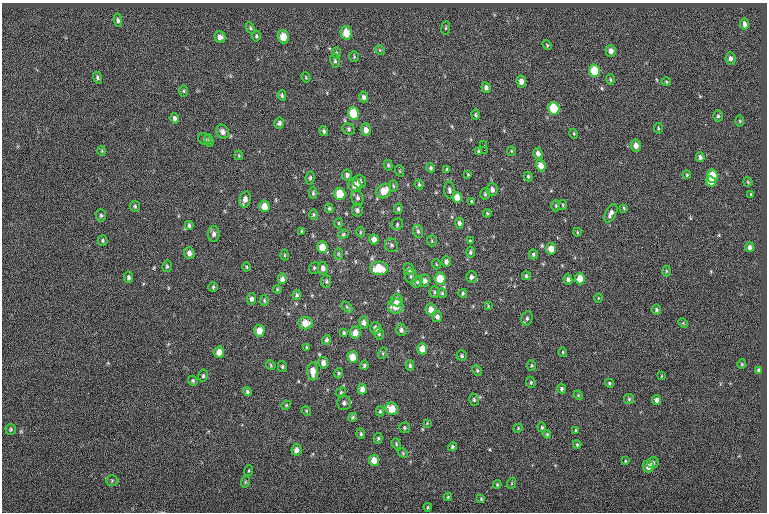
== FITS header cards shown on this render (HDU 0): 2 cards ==
NAXIS1  =                  765
NAXIS2  =                  510

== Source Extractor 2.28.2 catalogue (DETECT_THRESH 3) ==
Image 765 x 510 px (HDU 0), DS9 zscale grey, 1 PNG px = 1 image px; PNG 769 x 514 px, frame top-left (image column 1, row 510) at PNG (2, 3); each listed source drawn as its Kron ellipse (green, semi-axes under 4 px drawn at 4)
Background -0.00929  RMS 7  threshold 21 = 3 sigma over >= 5 px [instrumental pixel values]
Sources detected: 222; all 222 listed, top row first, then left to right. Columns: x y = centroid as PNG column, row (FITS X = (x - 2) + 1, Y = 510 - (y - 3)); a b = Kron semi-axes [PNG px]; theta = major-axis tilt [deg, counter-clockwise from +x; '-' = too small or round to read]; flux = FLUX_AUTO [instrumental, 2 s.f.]
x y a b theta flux
118 20 7 4 -84 820
745 24 5 4 - 1600
250 28 6 4 -62 630
446 28 6 3 82 520
346 33 7 5 -78 6900
256 36 5 4 - 610
220 37 5 5 - 1800
283 37 6 5 - 6300
547 45 5 3 - 480
380 50 5 4 - 540
611 51 6 5 - 2300
336 53 6 3 -88 580
354 57 5 4 - 620
730 58 6 5 - 1600
335 61 7 4 -81 860
594 71 6 5 - 13000
306 77 5 4 - 500
97 78 6 4 -72 840
610 80 5 4 - 640
521 81 6 5 - 2500
666 82 4 4 - 500
486 87 5 4 - 1300
184 91 6 4 -89 570
282 95 5 3 - 720
364 97 5 4 - 1300
554 108 6 5 - 15000
353 113 6 5 - 12000
476 115 5 4 - 560
718 116 5 4 - 800
174 118 5 4 - 1000
740 121 6 4 -90 560
279 123 5 5 - 1100
658 128 5 3 - 490
349 129 6 5 - 790
366 130 6 5 - 2500
324 131 5 4 - 850
223 132 7 6 - 1900
574 134 5 3 - 450
205 139 7 5 -34 870
209 140 6 4 -82 810
484 145 2 2 - 180
636 146 6 5 - 2800
484 150 2 2 - 1300
102 151 5 3 - 420
478 151 4 4 - 590
511 151 5 4 - 480
538 154 5 4 - 2100
239 155 5 4 - 500
700 157 5 4 - 1100
388 165 5 4 - 650
541 165 6 5 - 4300
431 168 5 4 - 770
447 169 4 3 - 670
400 171 6 3 -71 480
468 174 4 3 - 480
347 175 5 5 - 1500
687 175 4 3 - 510
712 176 6 5 - 11000
528 177 5 3 - 630
310 178 6 4 80 790
360 181 7 6 - 1800
711 181 5 4 - 5600
748 182 4 3 - 480
419 184 5 3 - 640
355 185 7 6 - 4100
393 186 5 3 - 580
492 189 6 5 - 1700
449 190 9 5 -83 1300
384 191 8 6 47 6000
313 193 6 4 -89 660
340 194 6 5 - 9800
485 194 5 4 - 690
751 194 4 4 - 490
457 197 5 5 - 4800
357 198 8 6 -78 1300
245 199 8 5 77 2400
471 201 4 3 - 530
563 205 5 4 - 520
135 206 5 5 - 740
265 206 5 5 - 4900
556 206 6 3 -89 440
329 208 4 3 - 660
624 208 4 3 - 490
398 209 5 4 - 690
357 210 6 5 - 1300
487 213 4 4 - 460
611 213 10 5 63 2100
314 214 5 4 - 620
101 215 6 5 - 770
339 223 5 3 - 490
459 223 5 4 - 1100
397 224 6 5 - 730
189 225 4 3 - 780
301 231 3 3 - 410
418 231 7 5 -73 950
360 232 5 3 - 480
577 232 4 2 - 370
214 234 8 5 89 1500
343 234 5 4 - 650
374 239 5 4 - 2500
103 240 5 5 - 700
432 241 5 5 - 530
470 241 4 3 - 600
391 245 7 6 - 1100
322 247 6 5 - 5600
750 247 5 4 - 1500
551 249 6 5 - 4500
470 252 5 4 - 850
189 253 6 5 - 1800
338 254 6 4 -89 570
533 254 5 4 - 710
284 255 5 3 - 460
446 262 5 4 - 1500
436 264 5 3 - 400
167 266 6 4 77 680
247 267 4 3 - 430
314 268 6 5 - 720
323 268 6 5 - 2000
379 268 9 7 3 11000
409 269 6 5 - 1100
666 271 5 3 - 440
411 276 7 6 - 1200
526 276 4 4 - 810
128 277 5 4 - 870
471 277 6 5 - 1500
440 278 6 5 - 9000
282 279 5 4 - 2700
568 279 5 4 - 1200
580 279 5 5 - 5400
326 281 6 5 - 720
424 281 6 5 - 1700
417 282 6 5 - 860
213 287 5 5 - 650
277 289 4 3 - 420
435 292 5 5 - 780
442 293 5 4 - 630
463 293 4 3 - 620
297 295 5 4 - 690
598 298 5 3 - 400
251 299 6 4 85 1400
264 300 5 4 - 670
397 300 6 5 - 2700
396 306 7 7 - 5400
488 306 4 4 - 390
347 307 6 4 -45 650
431 310 6 5 - 3700
656 310 5 4 - 900
437 317 5 5 - 1800
527 318 7 5 76 1100
364 322 6 5 - 1900
306 323 7 6 - 6800
683 323 5 4 - 480
376 328 6 5 - 2100
401 330 6 5 - 1500
259 331 6 5 - 5000
344 333 4 3 - 640
355 333 6 5 - 3900
379 334 6 4 -77 940
326 340 5 4 - 990
307 347 4 3 - 460
422 349 5 5 - 4400
219 352 6 5 - 3700
563 352 4 4 - 510
383 353 6 3 73 540
462 356 5 5 - 720
352 357 6 5 - 5500
323 363 5 5 - 2600
742 364 4 4 - 480
271 365 5 4 - 540
364 365 5 4 - 770
410 365 5 3 - 860
282 366 5 4 - 710
532 366 5 3 - 550
759 370 4 3 - 870
313 371 9 5 -88 4500
477 371 6 4 -63 620
339 373 5 4 - 580
203 376 6 4 76 740
661 376 4 2 - 300
193 381 5 4 - 700
531 382 6 4 -69 630
609 383 4 3 - 650
362 389 5 4 - 2800
562 389 5 4 - 900
247 392 5 4 - 840
341 392 5 4 - 530
578 395 5 4 - 420
629 399 5 5 - 700
474 400 6 4 -74 690
656 400 5 4 - 1600
344 403 7 7 - 1400
286 405 5 4 - 540
392 409 6 6 - 7400
306 411 5 4 - 520
380 411 5 4 - 590
353 417 5 4 - 750
427 423 4 4 - 370
542 427 5 4 - 640
404 428 5 5 - 790
518 428 5 3 - 430
11 429 5 5 - 700
576 430 4 3 - 500
361 434 5 4 - 670
547 434 4 3 - 480
378 438 5 4 - 610
396 444 6 4 -71 570
577 445 4 4 - 560
452 447 4 4 - 650
296 450 6 5 - 2100
403 453 5 4 - 560
374 460 5 5 - 5600
625 461 3 3 - 410
653 463 6 5 - 1400
648 466 6 5 - 3300
249 471 5 2 - 370
112 481 6 5 - 720
245 482 6 3 72 520
512 483 5 3 - 390
497 484 4 4 - 480
448 497 4 3 - 500
481 499 4 3 - 490
428 507 4 4 - 450